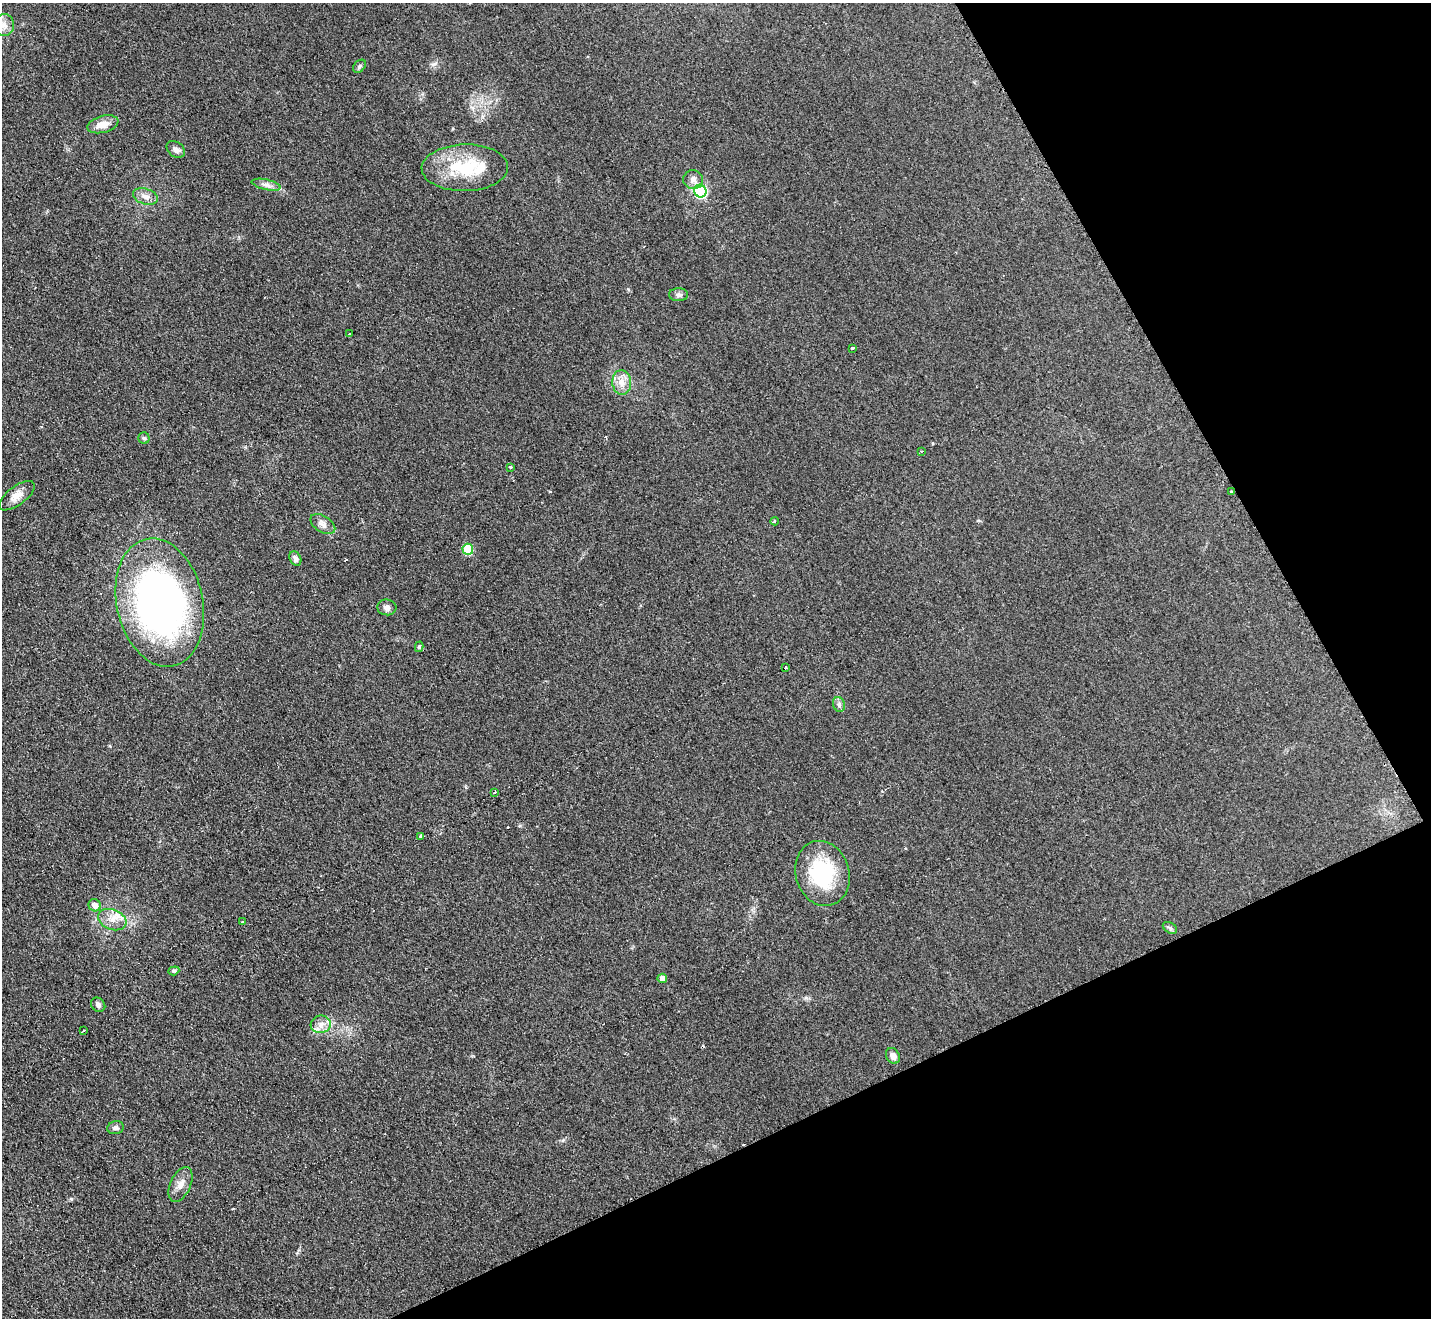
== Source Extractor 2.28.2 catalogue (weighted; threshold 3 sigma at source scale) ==
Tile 12 of 4 x 4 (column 4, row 3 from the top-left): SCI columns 4295-5723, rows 1472-2787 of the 5742 x 5716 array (HDU 1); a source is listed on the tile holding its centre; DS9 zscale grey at full resolution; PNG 1433 x 1320 px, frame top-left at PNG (2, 3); each listed source drawn as its Kron ellipse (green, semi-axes under 4 px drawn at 4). Shown black and unused: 24% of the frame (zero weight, under 2 of 3 exposures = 2% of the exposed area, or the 3 px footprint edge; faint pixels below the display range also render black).
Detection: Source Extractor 2.28.2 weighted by HDU 2 'WHT'; one run over the whole footprint, this tile lists its part. Background 0.104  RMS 0.011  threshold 0.051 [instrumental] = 3 sigma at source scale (4.5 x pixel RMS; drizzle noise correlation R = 1.50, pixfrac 1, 0.05/0.05 arcsec/px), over >= 5 px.
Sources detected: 53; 9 cosmic-ray / hot-pixel residue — neither listed nor drawn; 2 inside a brighter listed object's ellipse — not listed separately; the other 42 listed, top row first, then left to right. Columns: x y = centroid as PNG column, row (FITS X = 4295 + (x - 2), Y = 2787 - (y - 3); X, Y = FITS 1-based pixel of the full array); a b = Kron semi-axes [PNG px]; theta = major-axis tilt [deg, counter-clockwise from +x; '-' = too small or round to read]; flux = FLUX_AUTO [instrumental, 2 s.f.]
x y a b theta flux
4 25 11 10 - 7.3
359 66 7 5 44 2.2
103 124 16 8 15 13
176 149 10 7 -37 4.5
465 168 43 23 1 60
693 180 10 9 - 5.4
266 185 15 5 -12 5
700 191 6 6 - 150
145 196 13 7 -17 6.8
678 295 9 6 -1 3.5
350 334 3 3 - 2
852 348 4 3 - 5.3
622 382 12 9 -86 10
144 438 5 5 - 1.9
922 451 3 2 - 0.89
511 467 3 3 - 1.2
1231 492 3 3 - 2.3
17 496 21 9 36 11
775 521 4 3 - 11
323 524 14 8 -32 6.4
468 549 5 5 - 51
295 559 7 5 -64 4.5
160 602 65 43 -78 500
387 607 9 8 - 4.3
419 647 5 4 - 1.6
785 668 3 3 - 16
839 704 7 5 -72 2.9
495 792 3 3 - 2.1
420 837 4 3 - 9.7
822 873 33 27 -73 82
95 905 6 6 - 7.3
112 920 14 10 -21 12
243 922 3 2 - 2.3
1170 928 8 5 -31 2.5
174 971 5 4 - 1.8
662 978 4 4 - 7.9
98 1005 8 6 -44 3.4
321 1024 10 8 7 7.5
84 1031 3 3 - 5.8
893 1056 8 6 -54 5.8
116 1128 8 6 12 3.7
180 1184 18 10 66 9.9
Overlapping masked pixels (flux is a lower limit): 1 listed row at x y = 1231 492
Unlisted compact peaks at least as high as the median listed source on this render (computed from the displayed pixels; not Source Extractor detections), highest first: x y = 806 998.